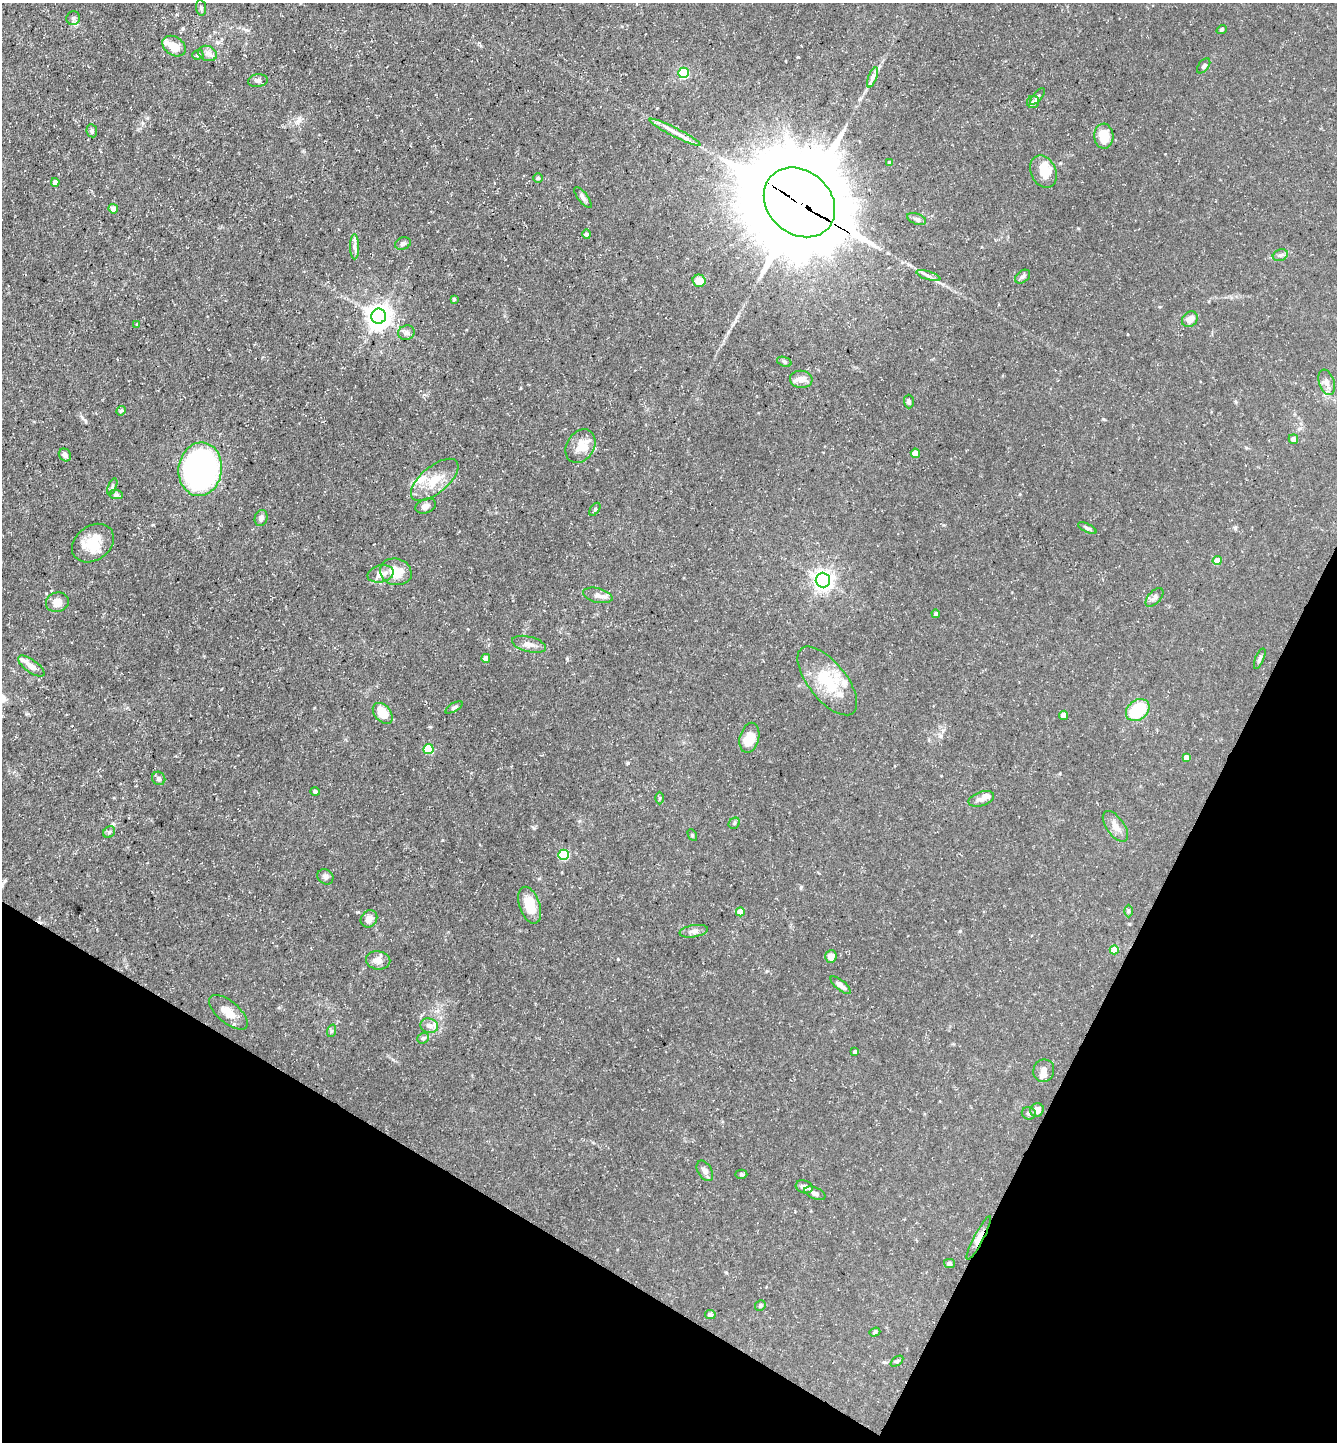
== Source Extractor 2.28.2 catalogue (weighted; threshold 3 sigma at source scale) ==
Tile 15 of 4 x 4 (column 3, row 4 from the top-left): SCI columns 2816-4150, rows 1-1440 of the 5770 x 5760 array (HDU 1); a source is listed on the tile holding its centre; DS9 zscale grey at full resolution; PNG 1339 x 1444 px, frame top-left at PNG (2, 3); each listed source drawn as its Kron ellipse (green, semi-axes under 4 px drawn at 4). Shown black and unused: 23% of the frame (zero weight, under 3 of 5 exposures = <1% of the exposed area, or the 3 px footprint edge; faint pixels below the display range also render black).
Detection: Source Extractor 2.28.2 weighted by HDU 2 'WHT'; one run over the whole footprint, this tile lists its part. Background 0.0709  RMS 0.0045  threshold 0.0205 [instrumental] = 3 sigma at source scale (4.5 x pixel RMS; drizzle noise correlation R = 1.50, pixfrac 1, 0.05/0.05 arcsec/px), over >= 5 px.
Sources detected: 123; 1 inside a brighter object's white glare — neither listed nor drawn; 12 inside a brighter listed object's ellipse — not listed separately; the other 110 listed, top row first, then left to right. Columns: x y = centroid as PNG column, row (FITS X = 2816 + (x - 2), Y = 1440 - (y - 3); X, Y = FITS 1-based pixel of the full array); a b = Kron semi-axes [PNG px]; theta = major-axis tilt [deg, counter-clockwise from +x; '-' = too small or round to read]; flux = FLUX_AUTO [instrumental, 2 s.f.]
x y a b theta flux
201 8 8 5 -80 0.91
73 18 7 7 - 1.3
1222 29 5 4 - 0.72
174 46 13 9 -33 7.2
207 53 9 7 -22 2
198 55 5 5 - 1.3
1204 66 9 5 52 0.95
684 73 5 5 - 34
872 77 10 3 69 1.4
258 81 10 6 8 1.5
1037 97 10 4 50 1
1033 102 6 6 - 1.1
92 131 6 5 - 1
675 132 29 4 -27 3.8
1104 136 12 9 -87 9.7
889 162 3 3 - 0.49
1043 172 17 12 -66 7.9
538 178 5 4 - 0.79
55 182 4 4 - 2.7
583 197 12 5 -52 1.5
799 202 38 31 -42 8800
113 209 5 4 - 3.2
917 219 10 5 -20 1.2
587 234 5 4 - 1.3
403 243 8 6 22 1.2
355 247 13 4 -90 1.6
1280 255 8 5 20 1.1
928 276 12 3 -18 1.3
1023 277 8 6 39 1.2
699 281 6 6 - 6.3
454 299 3 3 - 0.76
379 316 7 7 - 390
1190 319 8 7 - 2.9
137 324 4 3 - 0.34
406 333 8 7 - 1.5
784 362 7 4 -21 0.76
801 379 11 8 -7 3.3
1327 382 13 7 -71 2.5
909 401 7 5 -88 0.83
121 411 5 4 - 0.59
1293 439 5 4 - 2.2
580 446 18 13 58 7.4
915 453 4 4 - 6.5
65 455 7 6 - 1.5
200 469 27 21 82 150
435 480 29 13 40 11
112 487 9 4 69 0.87
116 495 7 4 -1 0.91
426 506 11 7 21 1.7
595 509 7 3 55 0.62
261 518 8 6 70 1.7
1087 528 10 4 -26 0.94
93 543 23 17 36 13
1217 561 4 4 - 6.7
396 572 16 13 -16 8.5
381 574 13 8 13 3.9
823 580 7 7 - 200
598 595 15 7 -14 2.5
1154 597 11 6 47 1.6
57 602 11 9 16 3.8
936 614 4 4 - 1.4
529 644 17 7 -14 3.1
486 658 4 4 - 3.1
1260 659 11 4 67 0.93
31 666 15 6 -36 2.6
827 681 41 19 -51 20
454 707 10 4 31 0.97
1138 710 13 9 39 19
383 713 12 8 -49 8.3
1063 715 4 4 - 3.2
749 738 15 9 75 8.5
428 749 5 5 - 18
1186 757 4 4 - 2.3
159 778 7 6 - 1.3
315 792 4 4 - 0.97
659 798 6 4 89 0.58
981 799 13 7 18 2.5
734 823 6 5 - 0.72
1115 826 18 9 -55 3.7
109 832 6 5 - 0.79
692 835 6 4 -61 0.57
564 855 5 5 - 26
325 877 8 7 - 1.4
530 905 19 10 -71 9.5
1128 911 6 4 90 0.66
740 912 4 4 - 4.8
369 919 9 7 51 2.8
694 931 14 6 9 2.1
1114 950 4 4 - 7.2
831 957 6 5 - 3.2
378 960 12 9 -9 3.2
841 985 12 5 -40 2.4
228 1012 24 11 -40 5.7
429 1026 9 7 -17 2.1
331 1031 6 4 70 0.73
423 1038 6 5 - 0.82
855 1052 4 4 - 0.88
1044 1071 11 10 - 2.6
1037 1110 7 6 - 3
1029 1113 7 6 - 1.2
705 1171 11 7 -58 1.7
741 1174 6 4 -3 0.68
804 1187 8 6 -18 2.2
815 1193 11 6 -24 1.7
979 1238 24 5 62 3.4
949 1263 5 4 - 1.1
760 1306 5 5 - 0.81
710 1314 5 4 - 1.5
875 1332 6 4 18 0.77
897 1361 7 4 36 0.62
Overlapping masked pixels (flux is a lower limit): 2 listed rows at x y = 799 202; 979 1238
Unlisted compact peaks at least as high as the median listed source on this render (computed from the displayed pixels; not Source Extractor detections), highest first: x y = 628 763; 534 828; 801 887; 85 420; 798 57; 1103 419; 1060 163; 567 659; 430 727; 618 959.